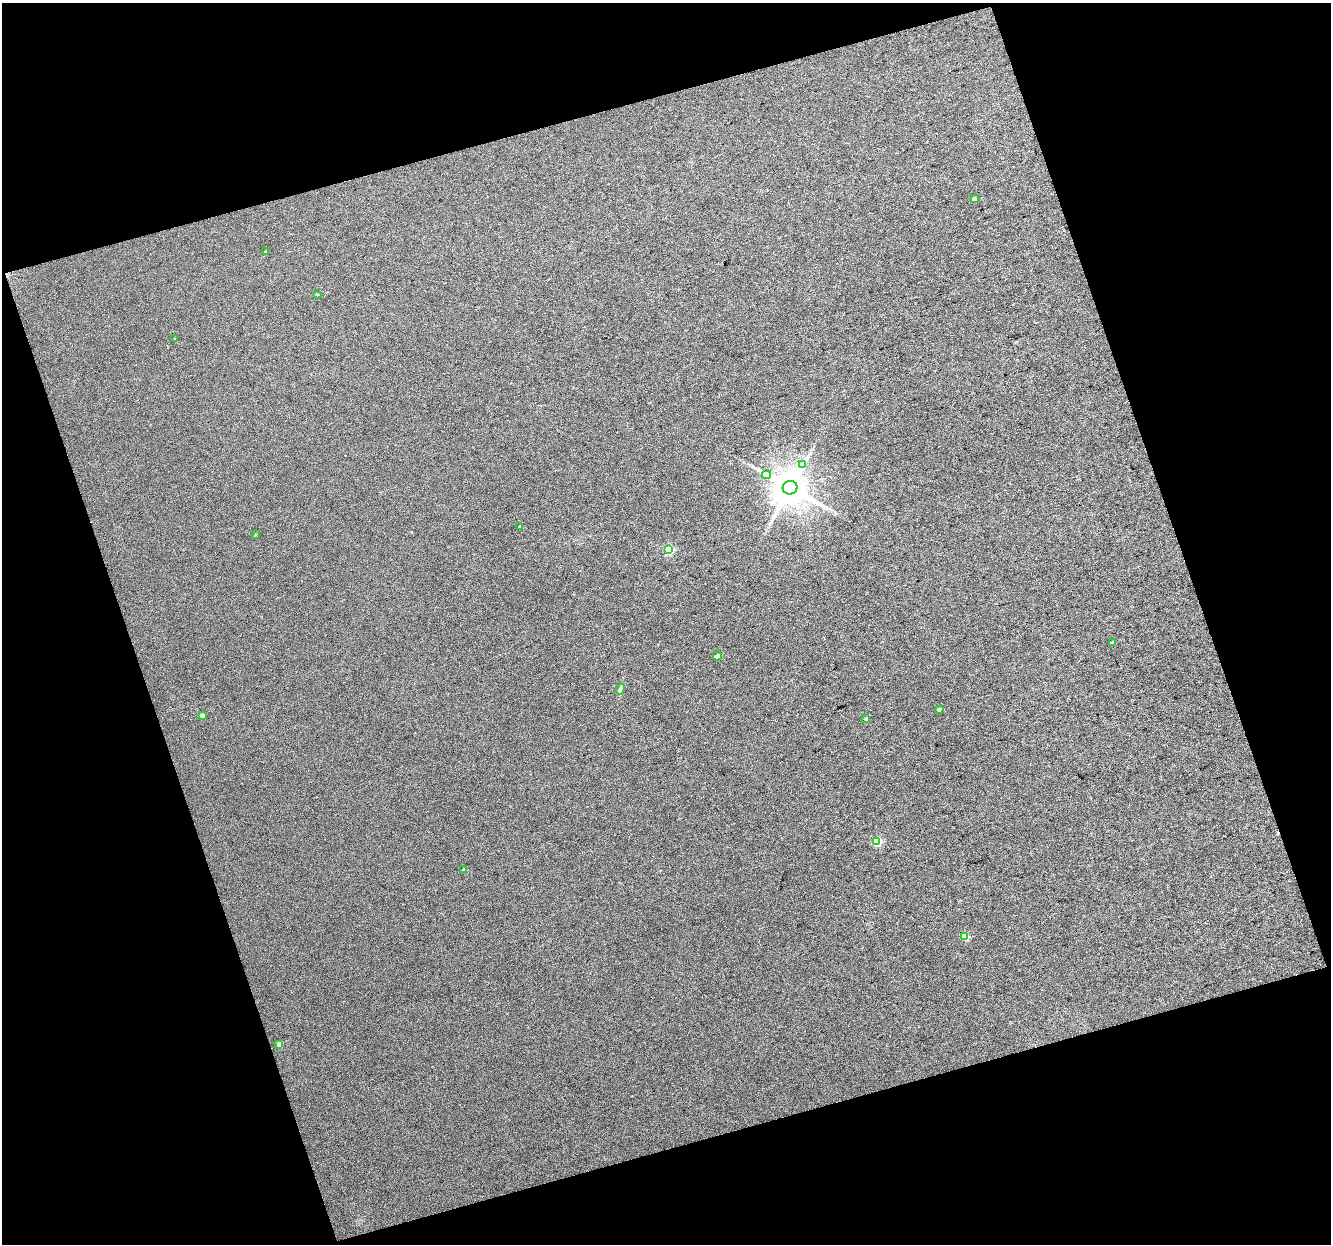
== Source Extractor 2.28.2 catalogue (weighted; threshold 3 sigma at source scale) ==
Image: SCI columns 1-2657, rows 40-2523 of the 2659 x 2579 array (HDU 1 of 3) = the unmasked area's bounding box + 8 px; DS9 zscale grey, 2 x 2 block average (1 PNG px = mean of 2 x 2 image px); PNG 1333 x 1246 px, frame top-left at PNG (2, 3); each listed source drawn as its Kron ellipse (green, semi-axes under 4 px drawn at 4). Shown black and unused: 37% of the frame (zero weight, under 3 of 4 exposures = <1% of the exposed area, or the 3 px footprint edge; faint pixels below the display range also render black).
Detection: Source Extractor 2.28.2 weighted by HDU 2 'WHT'. Background 0.0471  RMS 0.011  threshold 0.0513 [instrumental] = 3 sigma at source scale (4.5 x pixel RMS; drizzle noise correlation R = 1.50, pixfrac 1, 0.0396/0.0396 arcsec/px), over >= 5 px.
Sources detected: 20; all 20 listed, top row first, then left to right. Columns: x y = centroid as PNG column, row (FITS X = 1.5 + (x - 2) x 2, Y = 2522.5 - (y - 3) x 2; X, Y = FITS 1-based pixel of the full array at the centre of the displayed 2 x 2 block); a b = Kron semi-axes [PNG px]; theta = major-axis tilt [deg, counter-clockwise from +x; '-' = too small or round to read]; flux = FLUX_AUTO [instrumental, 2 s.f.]
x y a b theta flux
974 199 4 4 - 6.4
265 252 3 2 - 2.9
317 294 3 2 - 2.2
174 338 2 2 - 1.2
803 465 4 2 - 3.6
767 475 4 2 - 3.9
790 488 7 7 - 7800
520 526 2 2 - 5.3
256 535 2 2 - 1.5
669 550 3 3 - 150
1112 643 3 3 - 12
717 656 4 3 - 15
620 689 6 3 67 4.8
939 709 3 2 - 5.3
202 715 3 3 - 16
865 719 3 2 - 3.1
877 842 3 3 - 130
463 870 3 3 - 4.8
965 937 3 3 - 68
279 1044 3 3 - 24
Diffuse or blended objects may show on this block-average render without a row.